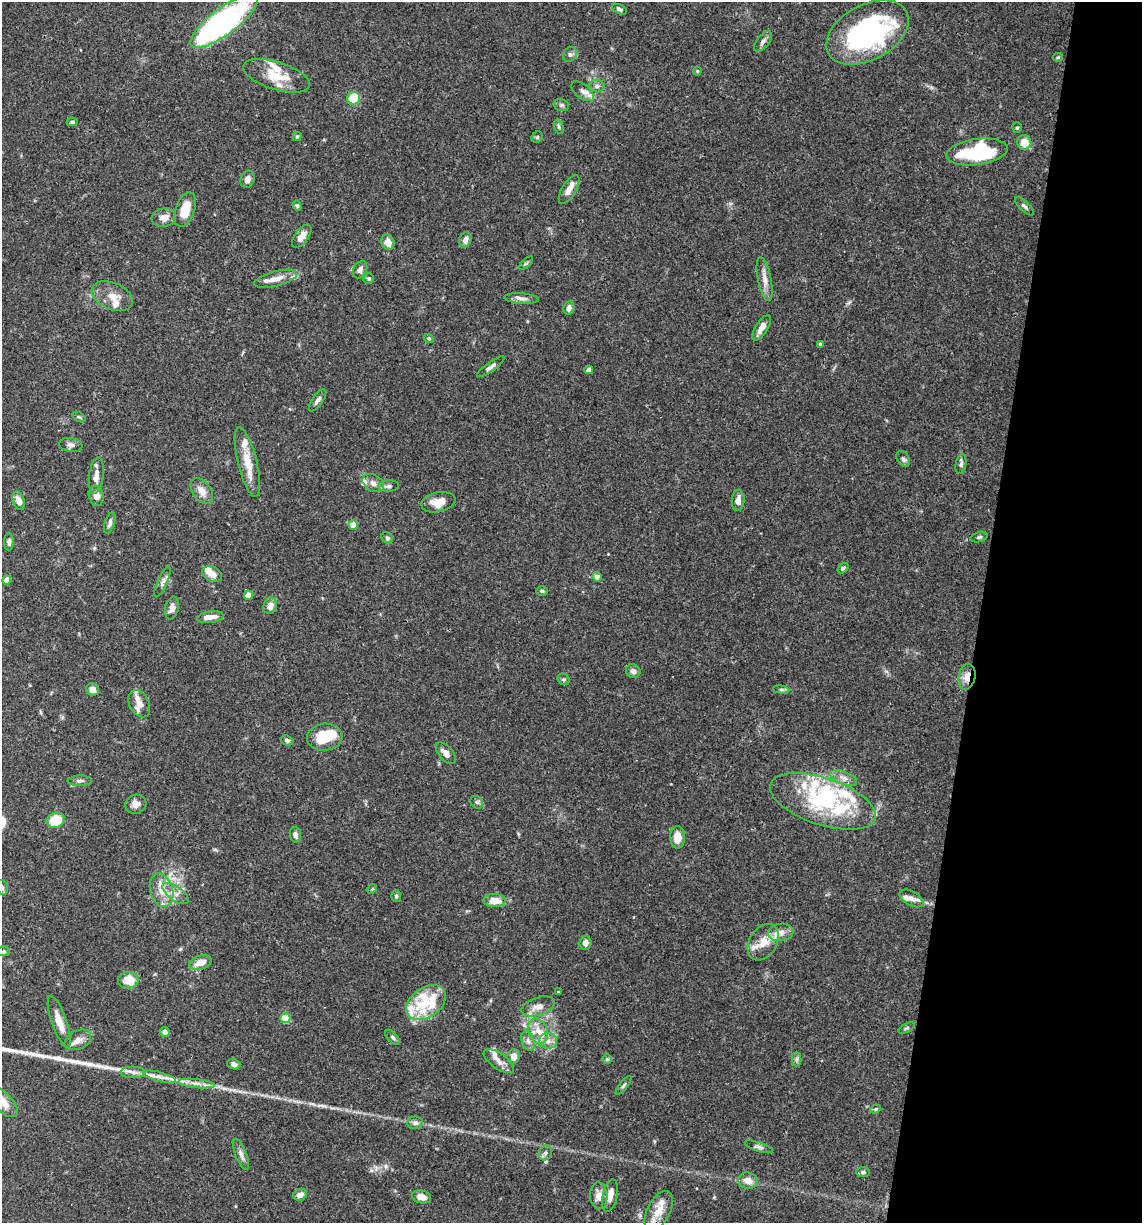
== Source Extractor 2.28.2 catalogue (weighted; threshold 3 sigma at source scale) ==
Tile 8 of 4 x 4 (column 4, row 2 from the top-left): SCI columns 3656-4795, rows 2447-3667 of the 4913 x 4894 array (HDU 1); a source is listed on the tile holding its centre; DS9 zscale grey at full resolution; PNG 1144 x 1225 px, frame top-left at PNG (2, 2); each listed source drawn as its Kron ellipse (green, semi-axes under 4 px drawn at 4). Shown black and unused: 14% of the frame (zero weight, under 3 of 4 exposures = <1% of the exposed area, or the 3 px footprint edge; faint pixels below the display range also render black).
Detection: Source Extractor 2.28.2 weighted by HDU 2 'WHT'; one run over the whole footprint, this tile lists its part. Background 0.062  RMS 0.003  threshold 0.0136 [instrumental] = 3 sigma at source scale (4.5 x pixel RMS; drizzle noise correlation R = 1.50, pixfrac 1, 0.05/0.05 arcsec/px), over >= 5 px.
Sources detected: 165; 3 inside a brighter object's white glare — neither listed nor drawn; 28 inside a brighter listed object's ellipse — not listed separately; the other 134 listed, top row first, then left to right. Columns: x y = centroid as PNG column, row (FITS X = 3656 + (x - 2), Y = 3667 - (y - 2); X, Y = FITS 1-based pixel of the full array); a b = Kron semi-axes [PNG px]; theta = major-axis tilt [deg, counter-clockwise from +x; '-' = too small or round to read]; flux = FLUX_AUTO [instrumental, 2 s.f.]
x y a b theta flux
619 9 8 4 -28 0.68
224 21 40 13 37 81
867 32 44 27 29 51
763 42 12 6 52 1.2
570 54 8 6 57 0.89
1058 57 5 4 - 0.35
697 71 4 4 - 0.31
277 76 35 14 -18 8.1
597 86 7 6 - 0.93
582 91 13 7 -37 1.6
354 98 6 6 - 12
561 105 8 6 -14 0.7
72 122 5 4 - 0.47
559 127 7 4 -73 0.6
1017 127 5 4 - 0.4
297 136 5 4 - 0.34
537 137 6 5 - 0.44
1024 142 7 7 - 3.8
977 152 31 13 8 30
247 179 9 7 70 1.5
569 189 16 7 59 2.3
297 206 5 4 - 0.45
1024 206 12 5 -44 0.84
185 210 18 9 71 5.6
164 218 12 9 8 2.1
302 236 13 6 54 2.4
465 240 8 6 71 1.6
388 242 8 6 -65 2.6
526 263 8 3 45 0.44
360 270 9 6 63 1.3
276 279 22 7 15 2.9
369 279 5 5 - 0.47
765 279 22 6 -79 2.5
112 296 21 13 -23 4.3
521 299 17 5 -4 1.4
569 308 7 5 79 1.5
762 328 14 6 58 2.5
429 338 5 4 - 0.44
820 344 3 3 - 0.46
491 367 16 4 36 1.2
589 370 4 4 - 1.7
318 400 13 5 54 1.2
79 417 7 3 -31 0.4
71 445 12 7 -8 1.2
903 459 8 6 -58 0.86
247 462 36 9 -76 6.4
961 464 10 5 80 0.83
96 476 18 7 83 2.2
373 483 12 8 -30 1.7
389 486 10 5 5 0.87
202 491 14 9 -54 2.9
96 496 10 7 -80 2
738 500 10 6 87 1.7
19 501 10 5 -71 2.7
438 502 17 10 12 4.1
110 523 11 5 71 0.97
353 525 4 4 - 4.9
979 537 9 5 16 0.68
387 538 6 5 - 0.52
9 542 9 4 -89 0.85
843 568 6 4 38 0.58
212 574 10 7 -25 2.2
597 577 4 4 - 1.9
7 580 4 4 - 3.7
163 582 16 5 66 1.3
542 591 5 5 - 0.49
248 595 4 4 - 4.3
270 606 8 6 74 1.7
172 608 12 6 78 1.6
210 617 13 5 9 2.3
633 671 7 6 - 1.2
967 677 13 8 80 3.1
564 679 6 5 - 0.52
92 690 7 6 - 2
781 690 8 4 -8 0.59
139 704 14 9 -62 2.8
325 737 18 13 6 9.1
287 740 6 4 -20 0.61
446 753 13 6 -50 1.7
844 778 14 6 -22 1.8
80 781 12 5 2 0.97
823 801 55 23 -18 27
477 802 7 5 -43 0.59
136 804 11 9 22 1.9
56 820 9 7 24 8.5
295 835 8 5 -83 1.2
677 837 11 7 89 3.9
2 887 7 5 -72 0.65
372 889 5 4 - 0.37
162 890 17 11 -75 4.5
176 894 15 7 -36 2.1
396 896 6 5 - 0.55
911 898 13 7 -29 1.8
495 901 11 6 -1 4.4
781 932 12 8 7 2.3
763 942 19 13 58 5.1
585 943 7 6 - 1.6
3 951 6 5 - 0.52
200 962 11 7 16 3.3
128 980 10 8 6 6.3
558 992 3 3 - 0.25
426 1003 22 14 36 7.7
538 1006 17 9 18 2.7
285 1018 5 5 - 13
59 1022 27 7 -71 3.9
907 1028 9 4 26 0.55
538 1031 13 9 -70 3.3
165 1032 5 4 - 1.6
393 1037 9 5 -49 0.64
78 1040 14 9 25 2.2
528 1041 10 6 -68 1.2
548 1041 9 8 - 1.8
514 1056 7 6 - 2.3
607 1059 5 5 - 0.43
797 1059 7 4 90 0.72
499 1061 18 8 -35 2.2
234 1064 6 5 - 1.2
133 1072 13 5 -1 1.4
159 1077 17 4 -15 2
196 1084 18 4 -6 2
624 1085 11 3 53 0.63
4 1102 18 9 -47 3.6
876 1109 5 4 - 0.43
415 1123 8 6 -2 1.1
759 1147 15 4 -18 0.9
545 1153 8 6 63 0.95
241 1154 16 5 -69 1.7
863 1172 7 5 1 0.62
748 1181 10 8 -13 2.7
300 1195 7 5 23 2
599 1196 13 8 -87 2.3
610 1196 16 7 77 2.8
422 1197 10 6 -12 2.3
659 1211 22 11 63 5
Overlapping masked pixels (flux is a lower limit): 1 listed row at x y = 967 677
Isophote crosses this tile's border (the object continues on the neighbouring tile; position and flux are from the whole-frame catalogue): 3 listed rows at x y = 224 21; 2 887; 4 1102